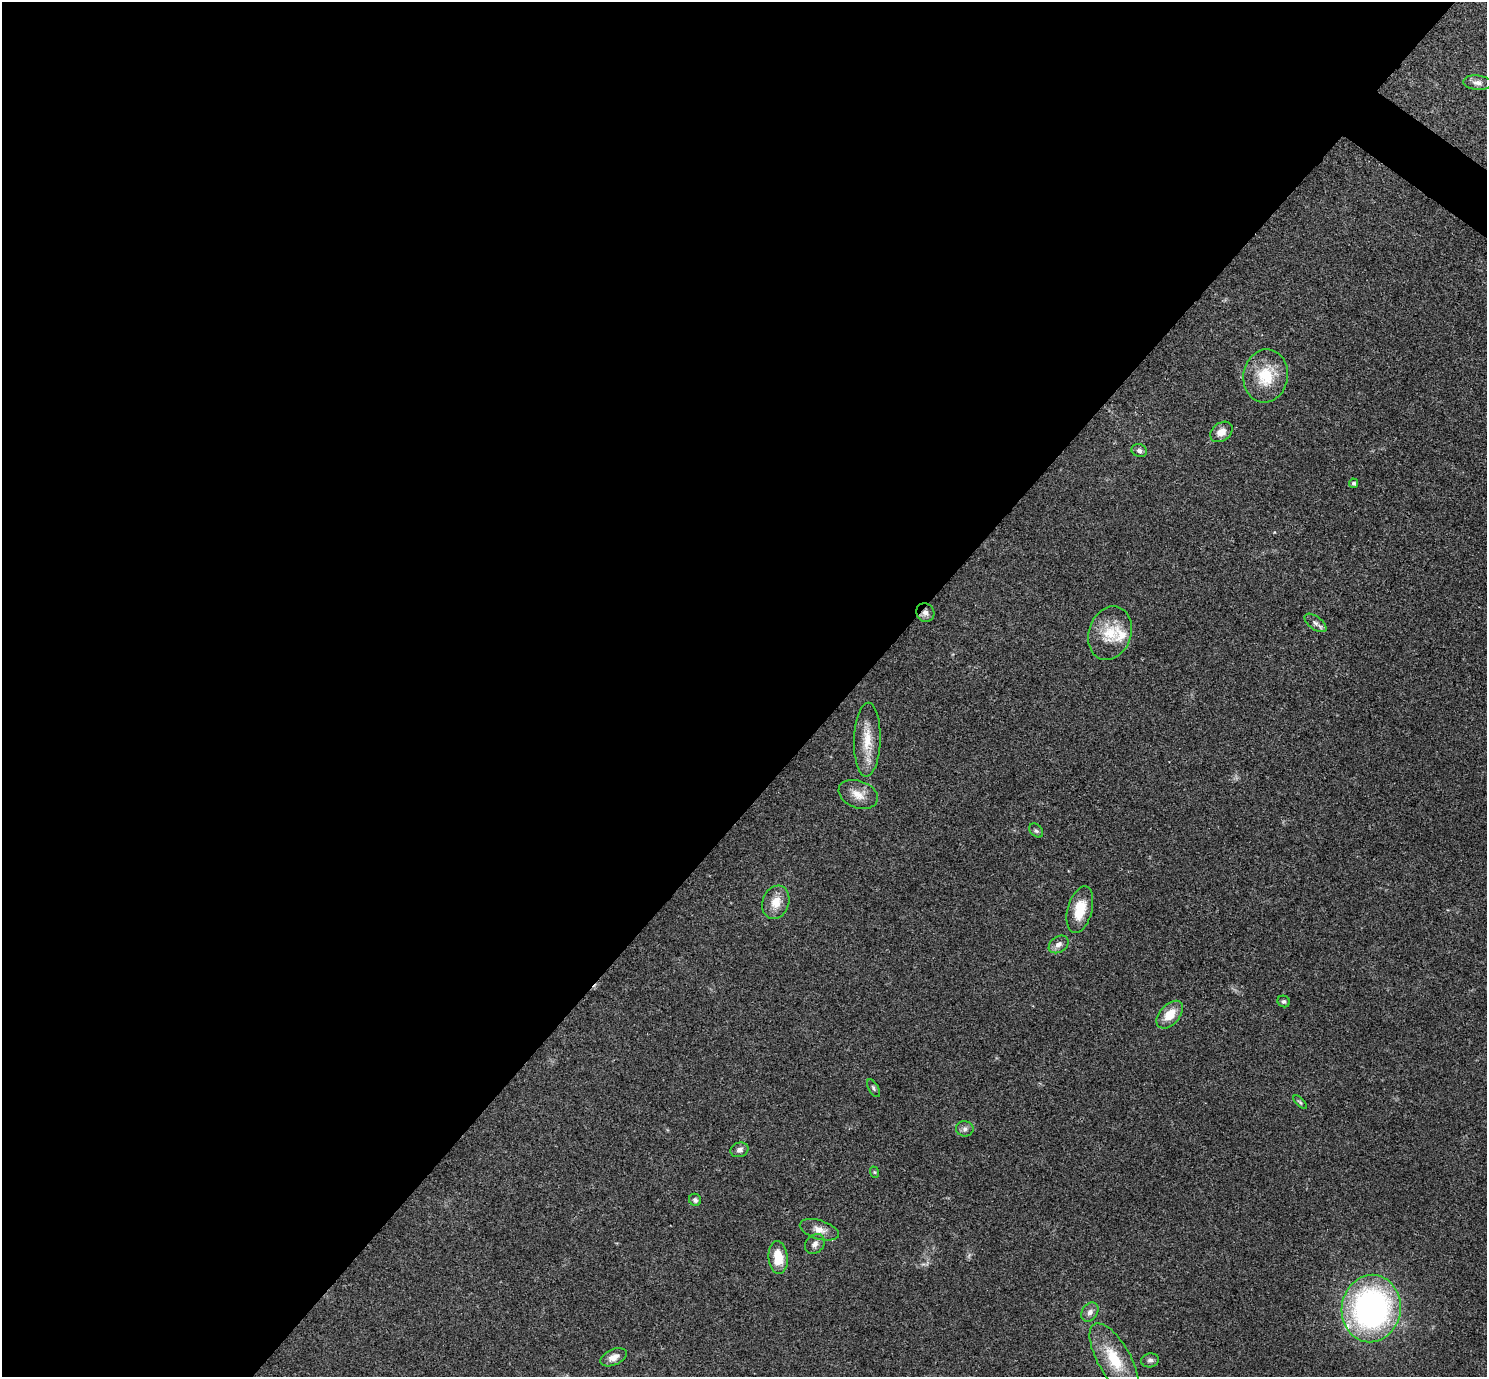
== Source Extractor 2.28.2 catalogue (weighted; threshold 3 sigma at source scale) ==
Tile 5 of 4 x 4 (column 1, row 2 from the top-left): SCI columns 3-1487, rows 2903-4277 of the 5943 x 5946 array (HDU 1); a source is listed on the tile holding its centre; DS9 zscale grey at full resolution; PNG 1489 x 1379 px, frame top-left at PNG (2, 2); each listed source drawn as its Kron ellipse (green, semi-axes under 4 px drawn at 4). Shown black and unused: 58% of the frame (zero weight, under 3 of 4 exposures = <1% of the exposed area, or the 3 px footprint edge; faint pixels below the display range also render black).
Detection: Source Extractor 2.28.2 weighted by HDU 2 'WHT'; one run over the whole footprint, this tile lists its part. Background 0.0766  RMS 0.0062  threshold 0.0279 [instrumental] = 3 sigma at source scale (4.5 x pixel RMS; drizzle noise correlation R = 1.50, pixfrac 1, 0.05/0.05 arcsec/px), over >= 5 px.
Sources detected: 32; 2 inside a brighter listed object's ellipse — not listed separately; the other 30 listed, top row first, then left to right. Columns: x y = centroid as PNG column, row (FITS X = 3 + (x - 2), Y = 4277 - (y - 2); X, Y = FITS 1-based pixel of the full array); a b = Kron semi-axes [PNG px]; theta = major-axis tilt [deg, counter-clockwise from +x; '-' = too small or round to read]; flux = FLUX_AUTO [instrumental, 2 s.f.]
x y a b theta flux
1477 83 14 7 -5 3
1266 376 26 22 81 23
1221 432 12 9 37 5.8
1139 451 8 6 -19 1.9
1354 483 5 4 - 1.7
925 613 9 8 - 3.2
1316 623 13 6 -37 2.6
1110 633 27 21 72 19
867 740 37 13 88 15
858 794 20 13 -21 8.4
1036 831 8 5 -47 1.4
776 902 17 13 70 9
1080 910 24 12 75 15
1059 944 11 7 35 3.3
1284 1001 6 5 - 1.3
1170 1015 16 10 48 11
873 1088 10 5 -61 1.4
1300 1102 8 4 -45 1
965 1129 9 7 -6 2.2
739 1150 9 7 20 2.6
874 1172 6 3 -71 0.75
695 1200 6 5 - 1.8
819 1230 20 9 -16 6
815 1244 11 9 46 3.1
778 1258 16 9 -84 14
1371 1309 34 29 82 190
1090 1312 10 7 56 3
614 1357 14 8 24 5.2
1114 1359 40 16 -60 25
1150 1360 9 7 12 2
Overlapping masked pixels (flux is a lower limit): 1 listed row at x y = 925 613